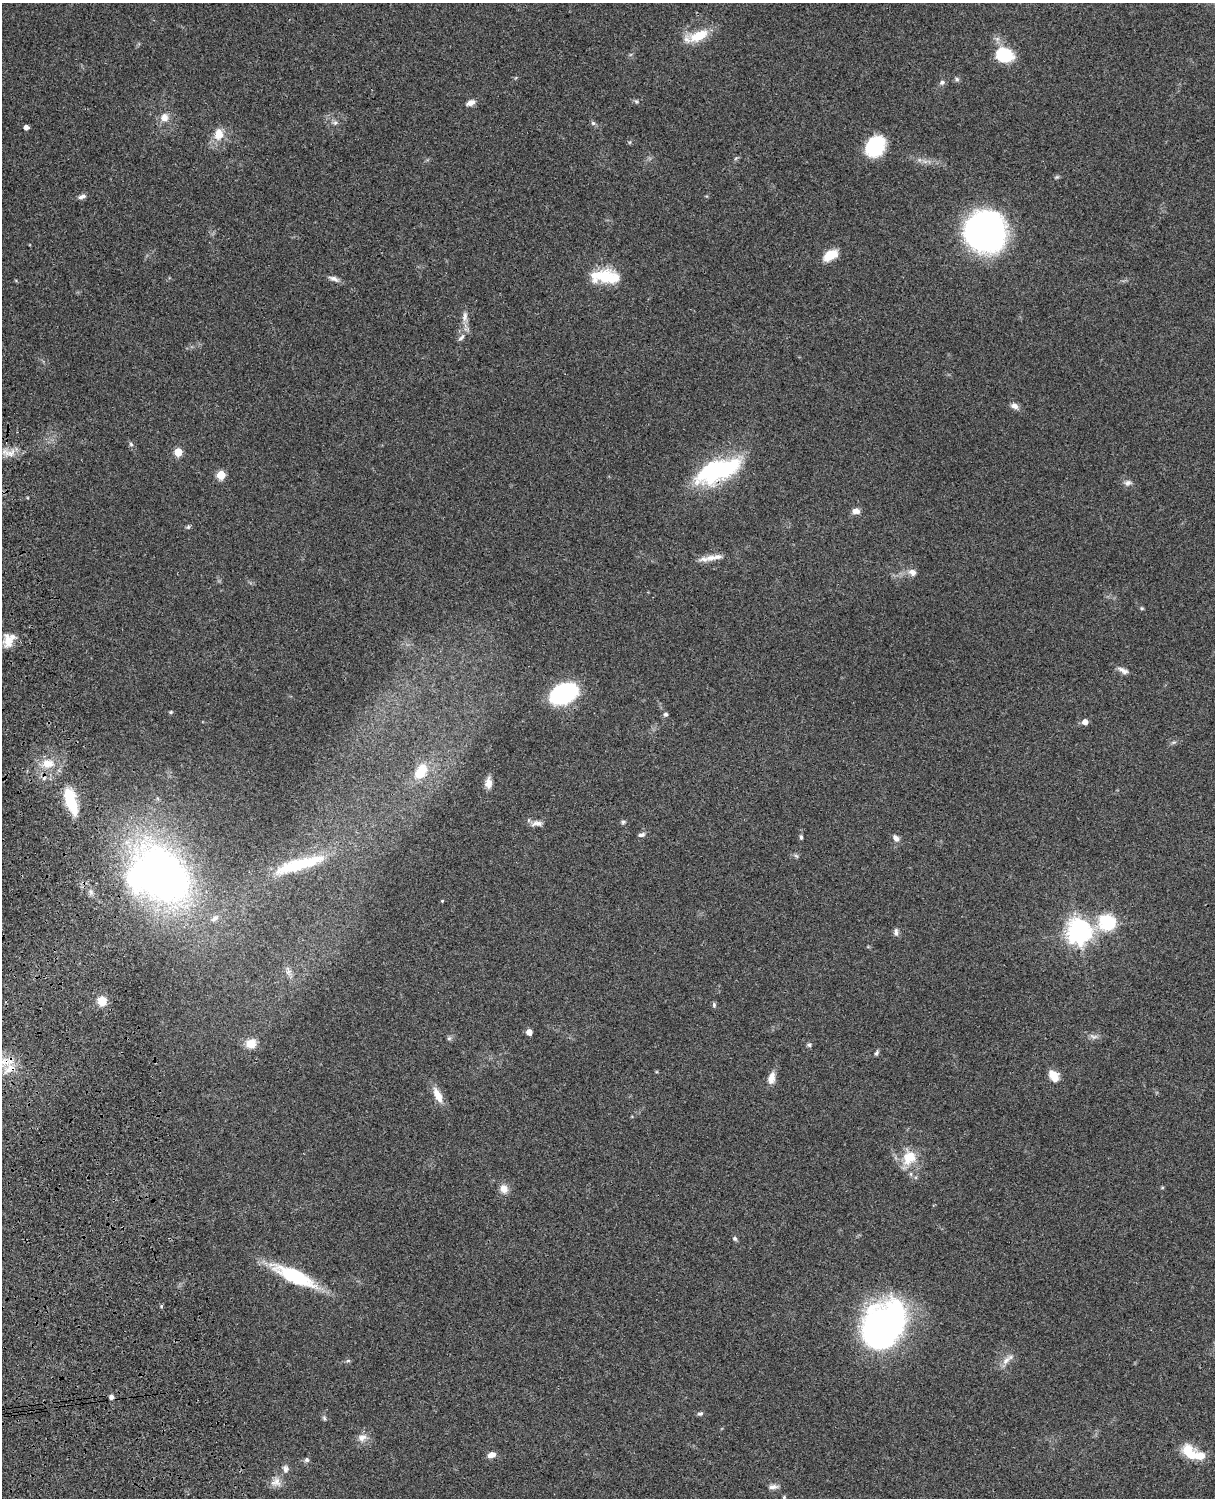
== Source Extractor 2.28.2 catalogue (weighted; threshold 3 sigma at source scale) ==
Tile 7 of 4 x 3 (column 3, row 2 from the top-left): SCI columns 2545-3757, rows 1773-3268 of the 5088 x 4927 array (HDU 1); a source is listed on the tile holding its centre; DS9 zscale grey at full resolution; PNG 1217 x 1500 px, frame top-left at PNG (2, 3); no overlay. Shown black and unused: <1% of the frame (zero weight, under 3 of 4 exposures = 6% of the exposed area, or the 3 px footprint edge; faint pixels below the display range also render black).
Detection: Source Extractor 2.28.2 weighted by HDU 2 'WHT'; one run over the whole footprint, this tile lists its part. Background 0.0986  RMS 0.0064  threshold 0.0286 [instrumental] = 3 sigma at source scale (4.5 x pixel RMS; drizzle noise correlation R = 1.50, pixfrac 1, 0.05/0.05 arcsec/px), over >= 5 px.
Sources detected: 97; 3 inside a brighter object's white glare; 1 cosmic-ray / hot-pixel residue — not listed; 6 inside a brighter listed object's ellipse — not listed separately; the other 87 listed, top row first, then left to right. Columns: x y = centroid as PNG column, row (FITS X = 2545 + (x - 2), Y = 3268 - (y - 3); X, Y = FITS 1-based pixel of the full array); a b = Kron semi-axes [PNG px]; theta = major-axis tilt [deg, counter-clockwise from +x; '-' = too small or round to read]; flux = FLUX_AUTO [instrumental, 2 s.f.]
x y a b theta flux
699 36 24 11 22 16
1004 54 11 9 -18 43
957 79 6 6 - 1.3
942 82 7 6 - 1.7
636 101 6 4 -19 0.96
471 103 10 7 23 3.4
164 117 10 10 - 5.4
335 123 7 6 - 1.6
593 123 6 6 - 1.2
26 127 4 4 - 3.4
219 134 14 11 86 9
875 146 20 15 56 38
1057 177 5 5 - 0.92
82 197 11 5 15 2.2
985 232 28 27 - 250
830 255 15 9 30 13
605 276 31 14 -3 27
334 279 15 6 -20 2.8
465 316 15 7 86 4
461 337 12 5 44 2.2
1014 406 9 7 -26 3.2
131 444 6 5 - 1.1
178 452 5 5 - 19
9 453 21 8 -12 6.6
717 470 48 20 20 77
221 475 5 5 - 24
1128 483 10 7 11 2.4
856 511 10 7 4 3.4
188 527 6 4 45 0.99
711 558 16 8 2 4.7
912 572 11 9 -30 3.6
1142 608 5 5 - 0.74
8 641 19 12 -83 8.2
1123 670 16 6 -29 3.2
564 693 18 12 25 120
171 712 5 4 - 0.79
666 714 6 5 - 1.2
1085 722 5 5 - 4.8
1174 742 7 4 18 1.1
48 763 19 12 2 11
421 771 24 15 56 14
488 783 13 8 87 4.4
71 801 32 11 -73 26
623 822 6 5 - 1.1
537 823 15 7 3 3.7
641 835 9 5 13 1.8
801 837 6 4 -83 1.2
896 838 10 7 -43 3
300 864 67 14 16 41
164 875 62 43 -52 380
442 901 3 3 - 0.62
215 918 13 7 43 3.7
1107 922 22 21 - 27
1079 931 9 8 - 510
896 932 11 5 -88 2.1
288 971 13 7 -84 3.3
102 1001 8 7 - 12
714 1005 7 5 -82 1.2
529 1032 5 4 - 5.6
1093 1036 13 6 -14 2.7
449 1038 6 5 - 1.2
251 1044 13 11 27 7.8
809 1045 6 5 - 1.2
877 1053 8 4 60 1.3
2 1061 29 10 -4 12
1053 1076 13 9 -58 8.4
771 1078 15 8 78 5.3
438 1095 19 8 -64 8.4
909 1157 21 16 55 15
1162 1188 5 3 - 0.64
504 1189 10 9 - 5.4
735 1239 6 5 - 1.2
293 1278 67 14 -25 35
878 1328 50 32 58 200
348 1361 6 4 0 0.98
1006 1361 15 8 44 4.6
111 1397 5 5 - 1.9
700 1414 7 5 9 1.3
324 1418 6 5 - 1.1
362 1438 13 10 9 4.6
1191 1453 23 13 -48 16
491 1455 9 6 18 4.1
307 1460 7 7 - 1.5
285 1469 11 8 -76 2.7
276 1482 14 12 16 5.5
773 1487 14 6 6 2.7
784 1497 4 4 - 0.8
Overlapping masked pixels (flux is a lower limit): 3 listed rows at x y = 717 470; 164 875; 2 1061
Isophote crosses this tile's border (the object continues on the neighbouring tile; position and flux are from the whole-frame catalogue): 1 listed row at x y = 2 1061